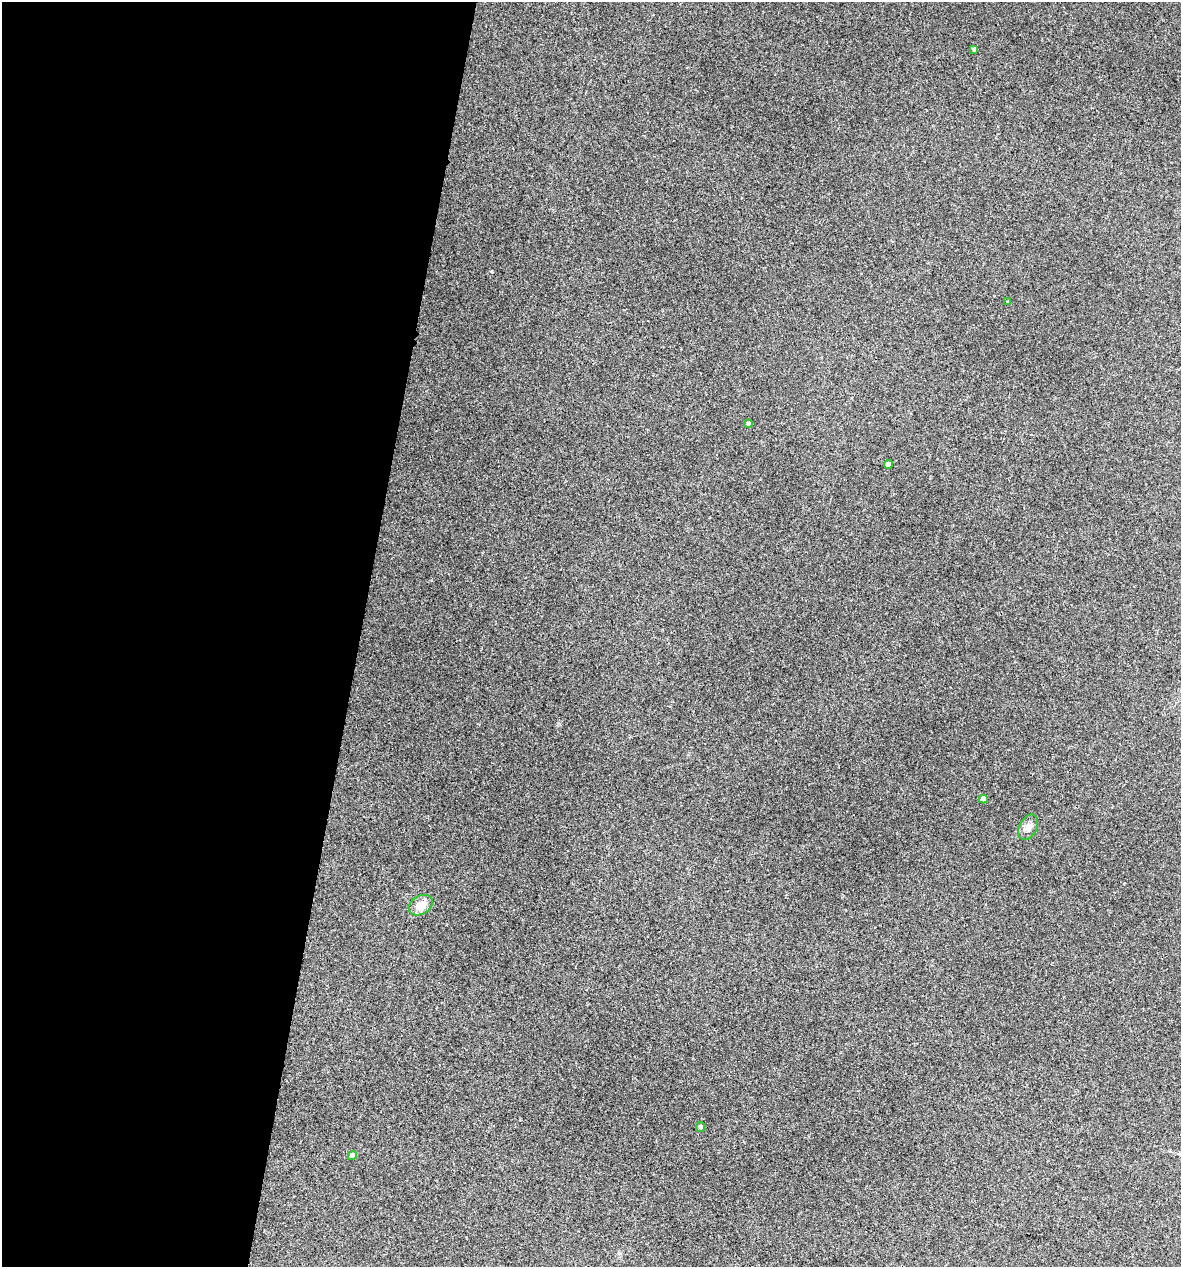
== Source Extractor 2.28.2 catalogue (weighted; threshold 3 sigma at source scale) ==
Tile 5 of 4 x 4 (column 1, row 2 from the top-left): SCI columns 244-1422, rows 2533-3797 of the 5084 x 5064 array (HDU 1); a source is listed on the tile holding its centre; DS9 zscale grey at full resolution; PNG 1183 x 1269 px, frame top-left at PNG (2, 2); each listed source drawn as its Kron ellipse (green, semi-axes under 4 px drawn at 4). Shown black and unused: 30% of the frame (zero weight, under 3 of 4 exposures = <1% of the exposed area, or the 3 px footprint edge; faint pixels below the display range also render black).
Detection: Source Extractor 2.28.2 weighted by HDU 2 'WHT'; one run over the whole footprint, this tile lists its part. Background 0.0888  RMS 0.0058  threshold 0.026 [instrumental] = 3 sigma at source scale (4.5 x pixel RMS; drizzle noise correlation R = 1.50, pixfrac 1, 0.05/0.05 arcsec/px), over >= 5 px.
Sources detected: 9; all 9 listed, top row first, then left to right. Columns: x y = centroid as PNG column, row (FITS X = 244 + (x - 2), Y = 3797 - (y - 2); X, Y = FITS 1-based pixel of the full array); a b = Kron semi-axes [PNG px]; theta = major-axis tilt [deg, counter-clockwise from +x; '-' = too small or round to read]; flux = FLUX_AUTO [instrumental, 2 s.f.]
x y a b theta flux
974 49 3 3 - 1
1008 302 3 2 - 0.53
748 424 4 4 - 1.4
888 464 4 4 - 4
983 799 4 4 - 3.1
1028 827 14 8 61 3.3
421 905 13 9 31 6.5
700 1127 5 4 - 1.4
352 1155 5 4 - 2.9